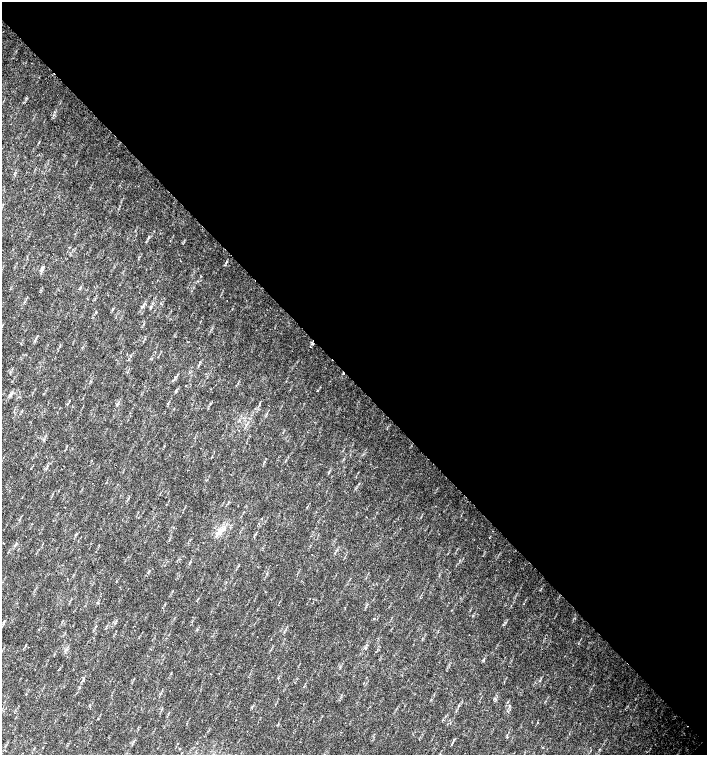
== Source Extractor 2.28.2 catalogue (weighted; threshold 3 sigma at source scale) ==
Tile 8 of 4 x 4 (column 4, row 2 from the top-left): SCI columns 4454-5862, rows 3013-4517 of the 6023 x 6029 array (HDU 1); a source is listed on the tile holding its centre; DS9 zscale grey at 2 x 2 block average (1 PNG px = mean of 2 x 2 image px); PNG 709 x 757 px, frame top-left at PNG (2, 2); no overlay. Shown black and unused: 51% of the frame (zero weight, under 2 of 3 exposures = <1% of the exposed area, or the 3 px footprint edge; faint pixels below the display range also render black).
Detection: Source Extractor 2.28.2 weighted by HDU 2 'WHT'; one run over the whole footprint, this tile lists its part. Background 0.0334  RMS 0.0041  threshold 0.0185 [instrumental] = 3 sigma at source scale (4.5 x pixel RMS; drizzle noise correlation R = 1.50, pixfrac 1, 0.0396/0.0396 arcsec/px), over >= 5 px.
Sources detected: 14; all 14 listed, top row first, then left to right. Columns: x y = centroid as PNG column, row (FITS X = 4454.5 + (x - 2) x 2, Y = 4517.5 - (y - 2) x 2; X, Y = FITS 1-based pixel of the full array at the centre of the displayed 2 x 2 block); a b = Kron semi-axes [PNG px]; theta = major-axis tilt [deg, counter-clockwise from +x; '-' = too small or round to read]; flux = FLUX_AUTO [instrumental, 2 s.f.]
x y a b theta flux
39 155 2 2 - 0.45
149 237 7 2 61 1.3
181 261 2 2 - 0.57
143 306 3 2 - 0.86
185 386 2 2 - 0.64
176 391 3 2 - 0.72
10 395 6 3 42 1.7
219 531 9 3 49 3.6
16 543 4 2 - 0.89
312 554 2 2 - 0.29
98 603 3 2 - 0.76
374 619 2 2 - 0.57
366 648 3 2 - 0.77
180 748 2 2 - 0.5
Diffuse or blended objects may show on this block-average render without a row.